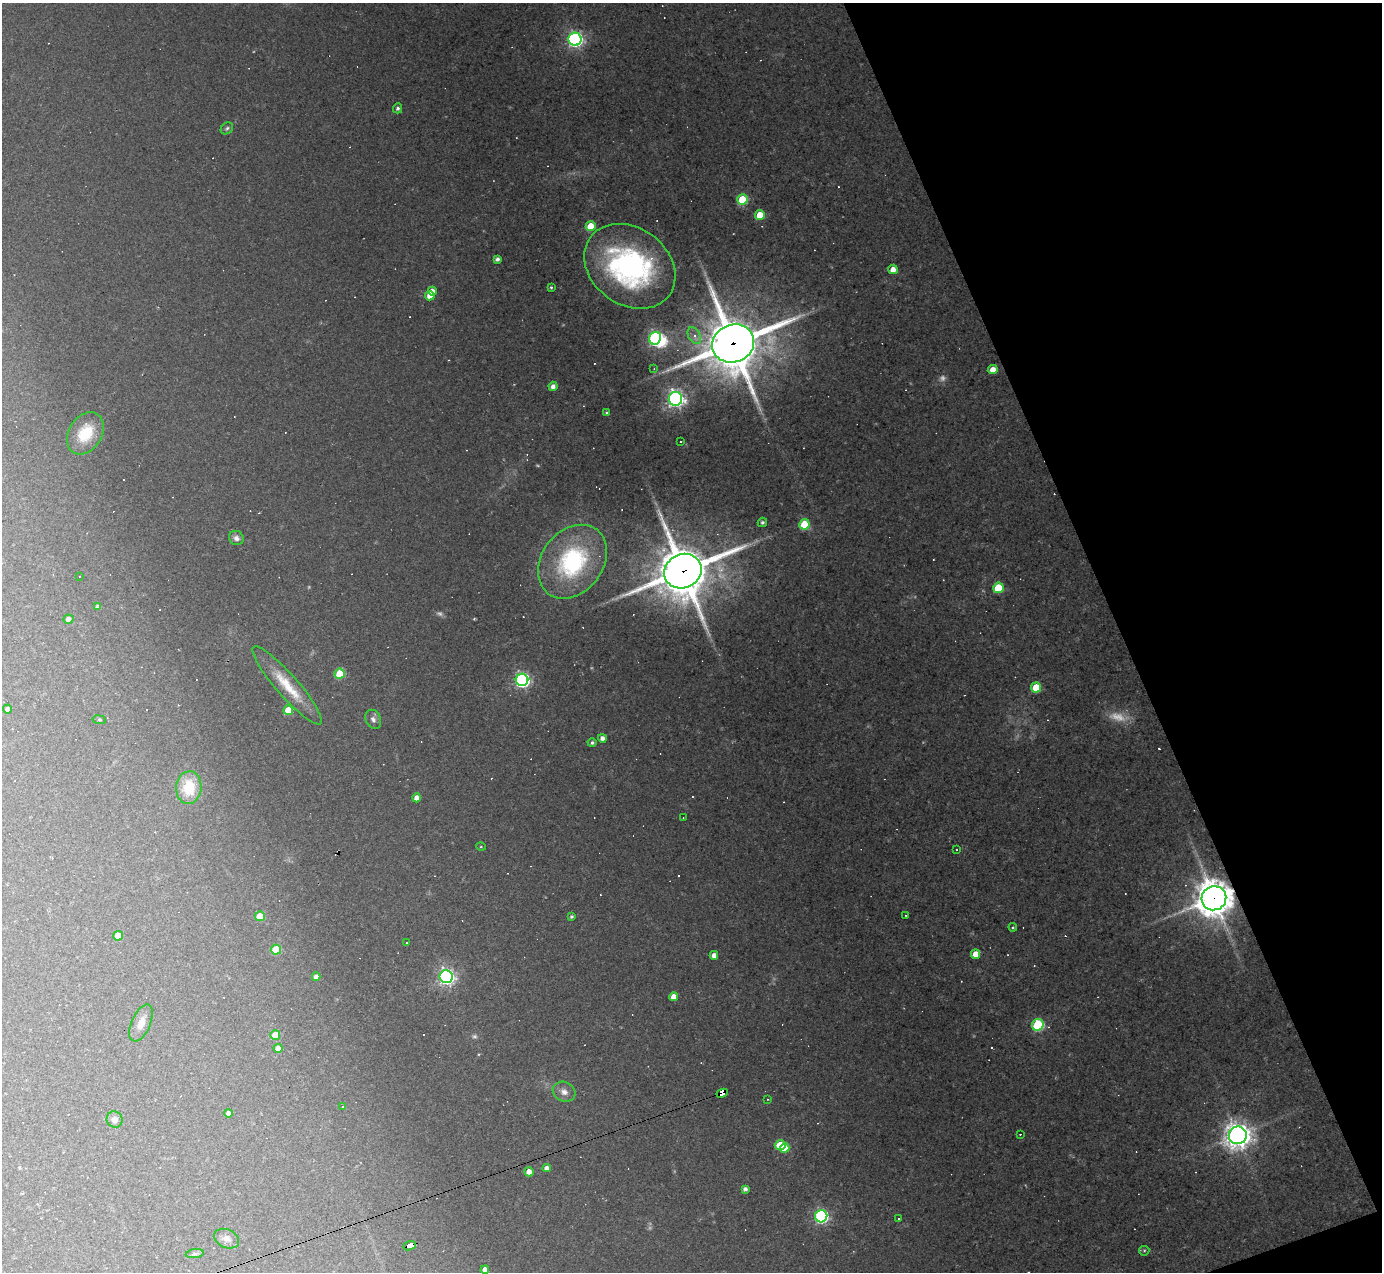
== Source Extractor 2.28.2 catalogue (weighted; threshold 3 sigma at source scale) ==
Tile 12 of 4 x 4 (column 4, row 3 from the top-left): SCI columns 4139-5518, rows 1547-2816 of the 5518 x 5505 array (HDU 1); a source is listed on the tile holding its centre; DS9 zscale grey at full resolution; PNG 1384 x 1274 px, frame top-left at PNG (2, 3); each listed source drawn as its Kron ellipse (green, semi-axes under 4 px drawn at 4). Shown black and unused: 19% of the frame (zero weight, under 2 of 3 exposures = <1% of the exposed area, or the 3 px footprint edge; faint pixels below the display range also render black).
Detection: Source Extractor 2.28.2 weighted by HDU 2 'WHT'; one run over the whole footprint, this tile lists its part. Background 0.0441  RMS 0.0075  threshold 0.0336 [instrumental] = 3 sigma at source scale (4.5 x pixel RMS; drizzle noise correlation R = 1.50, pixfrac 1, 0.05/0.05 arcsec/px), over >= 5 px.
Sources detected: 131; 6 too faint to see at this stretch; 1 inside a brighter object's white glare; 40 cosmic-ray / hot-pixel residue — neither listed nor drawn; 1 inside a brighter listed object's ellipse — not listed separately; the other 83 listed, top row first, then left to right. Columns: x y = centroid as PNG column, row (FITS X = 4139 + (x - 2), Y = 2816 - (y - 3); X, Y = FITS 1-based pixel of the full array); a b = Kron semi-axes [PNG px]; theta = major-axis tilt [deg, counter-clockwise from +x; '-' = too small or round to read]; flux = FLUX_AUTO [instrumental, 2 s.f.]
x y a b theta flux
575 39 6 6 - 230
398 108 5 4 - 2
227 128 7 5 41 1.6
742 199 5 5 - 29
760 215 5 5 - 17
591 226 5 5 - 17
497 259 4 4 - 2.6
630 266 49 38 -36 180
893 269 5 4 - 6.8
551 287 3 3 - 0.92
432 291 4 4 - 5.5
430 296 5 4 - 8.4
694 336 9 5 -59 5.2
655 338 6 6 - 160
733 344 21 19 22 4500
654 369 4 3 - 0.64
993 370 5 4 - 7.4
553 386 4 4 - 3.8
675 399 7 7 - 330
607 413 4 4 - 1.1
85 433 23 16 58 29
681 441 2 2 - 0.54
762 522 5 4 - 1.9
804 524 5 5 - 34
236 538 8 7 - 3.6
572 562 40 30 52 94
683 571 19 17 27 4400
79 576 3 2 - 0.74
998 588 5 5 - 33
97 607 4 4 - 2.5
68 619 5 4 - 4.2
340 674 5 5 - 35
522 680 6 6 - 200
287 685 51 11 -49 25
1036 688 5 5 - 25
7 709 4 4 - 3.1
288 710 5 5 - 17
373 719 10 7 -67 3
99 720 7 3 -9 0.87
602 738 4 4 - 3.7
592 743 4 4 - 1.8
189 788 16 12 85 26
417 798 4 4 - 5.4
683 818 3 2 - 0.56
481 847 5 3 - 0.65
956 850 2 2 - 0.57
1214 898 12 12 - 1700
906 915 3 2 - 0.58
260 916 5 5 - 16
572 916 3 3 - 1.5
1013 927 4 4 - 0.83
118 936 5 4 - 12
406 942 3 3 - 2
276 950 5 5 - 27
975 954 5 4 - 9.4
714 955 4 4 - 4.7
316 977 4 4 - 4.1
446 977 6 6 - 280
673 997 4 4 - 6.4
141 1023 20 9 66 7.7
1038 1025 6 5 - 78
275 1035 5 5 - 17
278 1048 4 4 - 4.9
564 1092 11 9 -27 5.2
722 1093 6 4 26 190
768 1099 3 2 - 0.88
343 1107 3 3 - 0.82
228 1113 4 4 - 3.9
114 1119 8 8 - 4.5
1020 1134 3 2 - 0.66
1238 1135 9 9 - 880
780 1145 5 5 - 23
785 1148 5 4 - 11
547 1168 4 4 - 4.1
529 1172 4 4 - 5.8
745 1189 4 4 - 2.6
821 1216 6 6 - 160
899 1219 2 2 - 0.64
226 1239 13 9 -25 4.7
410 1246 6 4 21 94
1144 1251 5 4 - 0.97
195 1254 9 4 8 1.7
485 1270 4 4 - 5
Overlapping masked pixels (flux is a lower limit): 5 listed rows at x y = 733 344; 683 571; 1214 898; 722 1093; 410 1246